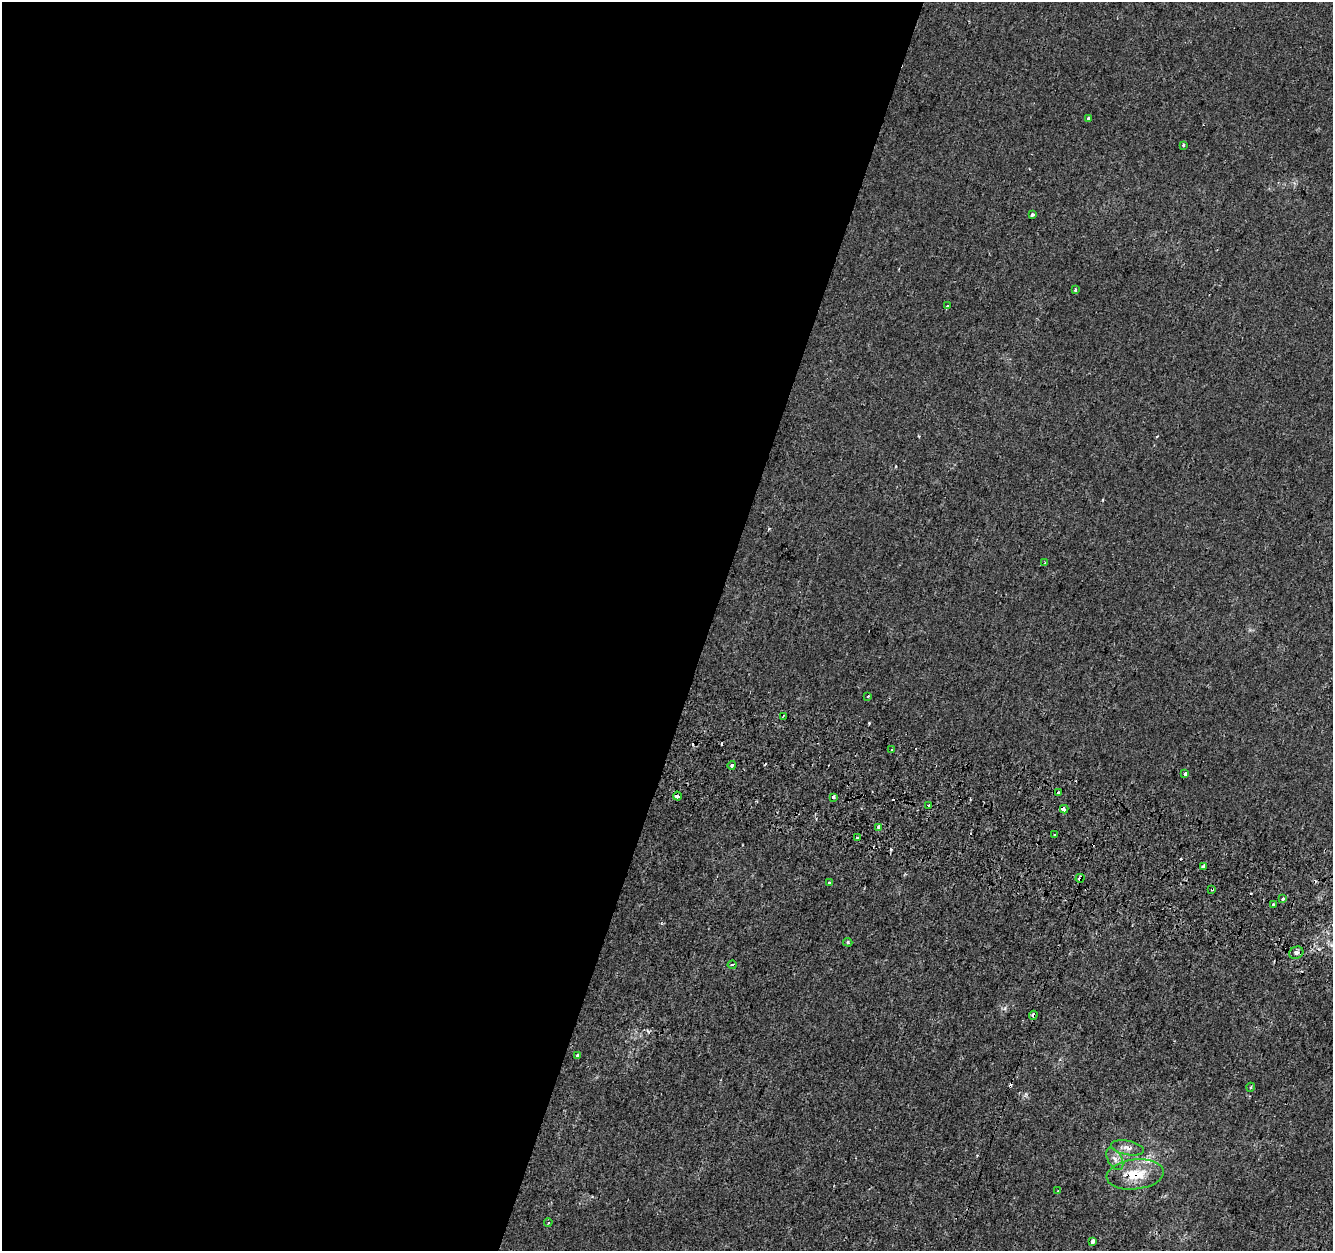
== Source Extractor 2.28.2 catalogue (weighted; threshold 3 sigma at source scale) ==
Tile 5 of 4 x 4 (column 1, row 2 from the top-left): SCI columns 36-1366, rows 2827-4075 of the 5374 x 5589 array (HDU 1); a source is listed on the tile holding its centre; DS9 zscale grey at full resolution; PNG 1335 x 1253 px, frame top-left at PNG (2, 2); each listed source drawn as its Kron ellipse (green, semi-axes under 4 px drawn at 4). Shown black and unused: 53% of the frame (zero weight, under 2 of 3 exposures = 3% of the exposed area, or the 3 px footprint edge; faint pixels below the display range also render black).
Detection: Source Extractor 2.28.2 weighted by HDU 2 'WHT'; one run over the whole footprint, this tile lists its part. Background 1.37e-04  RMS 0.0028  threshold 0.0124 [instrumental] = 3 sigma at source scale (4.5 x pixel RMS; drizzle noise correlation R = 1.50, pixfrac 1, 0.0396/0.0396 arcsec/px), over >= 5 px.
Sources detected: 50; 13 cosmic-ray / hot-pixel residue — neither listed nor drawn; the other 37 listed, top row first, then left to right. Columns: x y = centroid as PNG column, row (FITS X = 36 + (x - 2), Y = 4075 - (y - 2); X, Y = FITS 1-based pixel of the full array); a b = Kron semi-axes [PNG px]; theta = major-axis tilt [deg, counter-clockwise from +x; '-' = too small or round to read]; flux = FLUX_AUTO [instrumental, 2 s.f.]
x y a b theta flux
1088 118 4 3 - 0.55
1183 145 3 2 - 0.34
1032 215 4 3 - 0.58
1075 289 4 3 - 0.53
947 306 4 4 - 0.35
1045 563 3 3 - 0.65
868 696 3 3 - 0.81
783 716 3 2 - 0.45
891 750 3 3 - 0.84
732 765 4 3 - 0.58
1185 774 3 3 - 3.1
1058 793 3 3 - 0.78
678 796 4 3 - 1.5
833 798 3 3 - 3.3
929 806 3 2 - 0.43
1064 809 4 3 - 4.4
878 827 4 3 - 1.9
1055 835 2 2 - 0.33
858 838 3 3 - 2.2
1204 867 3 3 - 0.92
1080 878 4 3 - 3.4
829 882 3 3 - 0.61
1212 889 3 3 - 0.69
1283 898 3 3 - 1.1
1273 905 3 3 - 1.6
848 942 4 4 - 0.35
1296 953 7 6 - 0.89
732 965 4 3 - 0.45
1033 1015 4 3 - 0.93
577 1055 3 3 - 0.54
1251 1087 4 3 - 0.28
1127 1148 16 7 -11 1.7
1115 1159 12 7 -61 1.5
1135 1174 28 15 7 8.5
1058 1191 3 2 - 0.27
548 1222 4 3 - 0.38
1093 1241 4 3 - 2.1
Overlapping masked pixels (flux is a lower limit): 6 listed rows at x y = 678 796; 1064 809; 1080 878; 1212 889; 1033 1015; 1135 1174